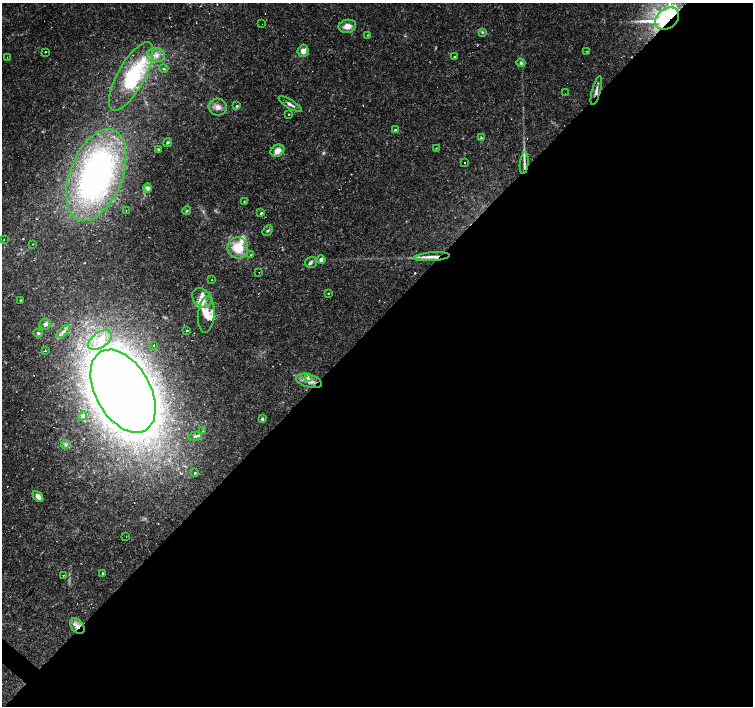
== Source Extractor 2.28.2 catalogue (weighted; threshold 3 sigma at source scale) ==
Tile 12 of 4 x 4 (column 4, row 3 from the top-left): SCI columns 4510-6011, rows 1637-3044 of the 6011 x 6021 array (HDU 1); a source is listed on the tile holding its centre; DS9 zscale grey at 2 x 2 block average (1 PNG px = mean of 2 x 2 image px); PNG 755 x 708 px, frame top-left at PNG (2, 3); each listed source drawn as its Kron ellipse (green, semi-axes under 4 px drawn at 4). Shown black and unused: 55% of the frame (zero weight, under 2 of 3 exposures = <1% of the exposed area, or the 3 px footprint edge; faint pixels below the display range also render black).
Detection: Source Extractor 2.28.2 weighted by HDU 2 'WHT'; one run over the whole footprint, this tile lists its part. Background 0.032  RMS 0.0033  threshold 0.0146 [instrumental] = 3 sigma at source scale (4.5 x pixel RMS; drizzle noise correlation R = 1.50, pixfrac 1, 0.0396/0.0396 arcsec/px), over >= 5 px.
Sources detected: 96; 2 too faint to see at this stretch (2 x 2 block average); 2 inside a brighter object's white glare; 9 cosmic-ray / hot-pixel residue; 1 long thin detection or spike segment (spike, bleed or trail) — neither listed nor drawn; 13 inside a brighter listed object's ellipse — not listed separately; the other 69 listed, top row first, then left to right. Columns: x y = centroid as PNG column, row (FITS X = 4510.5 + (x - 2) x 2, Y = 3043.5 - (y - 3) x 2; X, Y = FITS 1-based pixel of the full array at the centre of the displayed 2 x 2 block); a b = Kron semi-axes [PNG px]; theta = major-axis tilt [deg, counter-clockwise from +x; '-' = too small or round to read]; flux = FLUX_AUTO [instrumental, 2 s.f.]
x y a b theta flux
667 19 13 10 36 480
262 24 2 2 - 1.5
347 26 9 6 11 7
482 32 4 3 - 0.95
367 35 3 2 - 0.5
303 51 6 5 - 4.9
587 51 3 2 - 0.44
45 52 2 2 - 1.4
156 55 9 7 -6 5.4
454 56 2 2 - 1.2
7 57 2 2 - 0.39
521 63 4 4 - 1.5
164 69 4 2 - 0.9
131 76 38 13 61 43
596 91 14 3 75 3
565 93 2 2 - 0.28
290 104 13 3 -32 3.2
237 106 2 2 - 2.4
218 107 9 8 - 5.1
289 114 2 2 - 0.47
395 130 2 2 - 4
481 138 4 3 - 0.96
168 142 4 4 - 1.3
436 148 3 2 - 0.44
158 149 4 3 - 0.69
277 151 7 5 29 7.7
464 162 2 2 - 3.4
524 163 11 3 84 3.1
96 175 48 26 68 250
148 188 4 3 - 3
244 202 3 2 - 0.52
126 210 2 2 - 0.35
187 211 4 3 - 0.94
261 213 2 2 - 220
268 230 6 3 47 1.4
4 239 3 2 - 0.28
33 244 2 2 - 0.36
238 248 10 10 - 19
251 254 2 2 - 0.41
432 257 18 4 4 7.2
321 260 4 4 - 2.6
311 262 6 5 - 2
259 272 2 2 - 0.26
212 280 2 2 - 0.3
328 293 2 2 - 1.2
202 298 11 8 -47 7
21 300 3 2 - 0.61
206 314 18 8 85 11
45 324 6 5 - 2.1
63 331 8 4 46 3
187 331 2 2 - 1.4
38 333 5 4 - 1.2
100 340 13 7 33 12
153 345 2 2 - 3.2
45 351 2 2 - 1.5
308 377 2 2 - 11
309 381 13 6 -15 7.4
123 391 45 27 -60 1600
83 416 5 3 - 0.82
262 419 4 3 - 1.1
202 431 2 2 - 2.6
195 436 7 4 14 1.8
65 445 4 3 - 1.3
195 473 3 3 - 0.8
38 497 6 4 -49 4.4
126 537 2 2 - 0.29
102 573 2 2 - 4.1
63 575 2 2 - 2.9
77 626 9 6 -53 5.3
Overlapping masked pixels (flux is a lower limit): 6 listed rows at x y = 667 19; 596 91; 524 163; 432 257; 123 391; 77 626
Isophote crosses this tile's border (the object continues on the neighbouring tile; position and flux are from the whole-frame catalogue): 1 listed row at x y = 667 19
Diffuse or blended objects may show on this block-average render without a row.